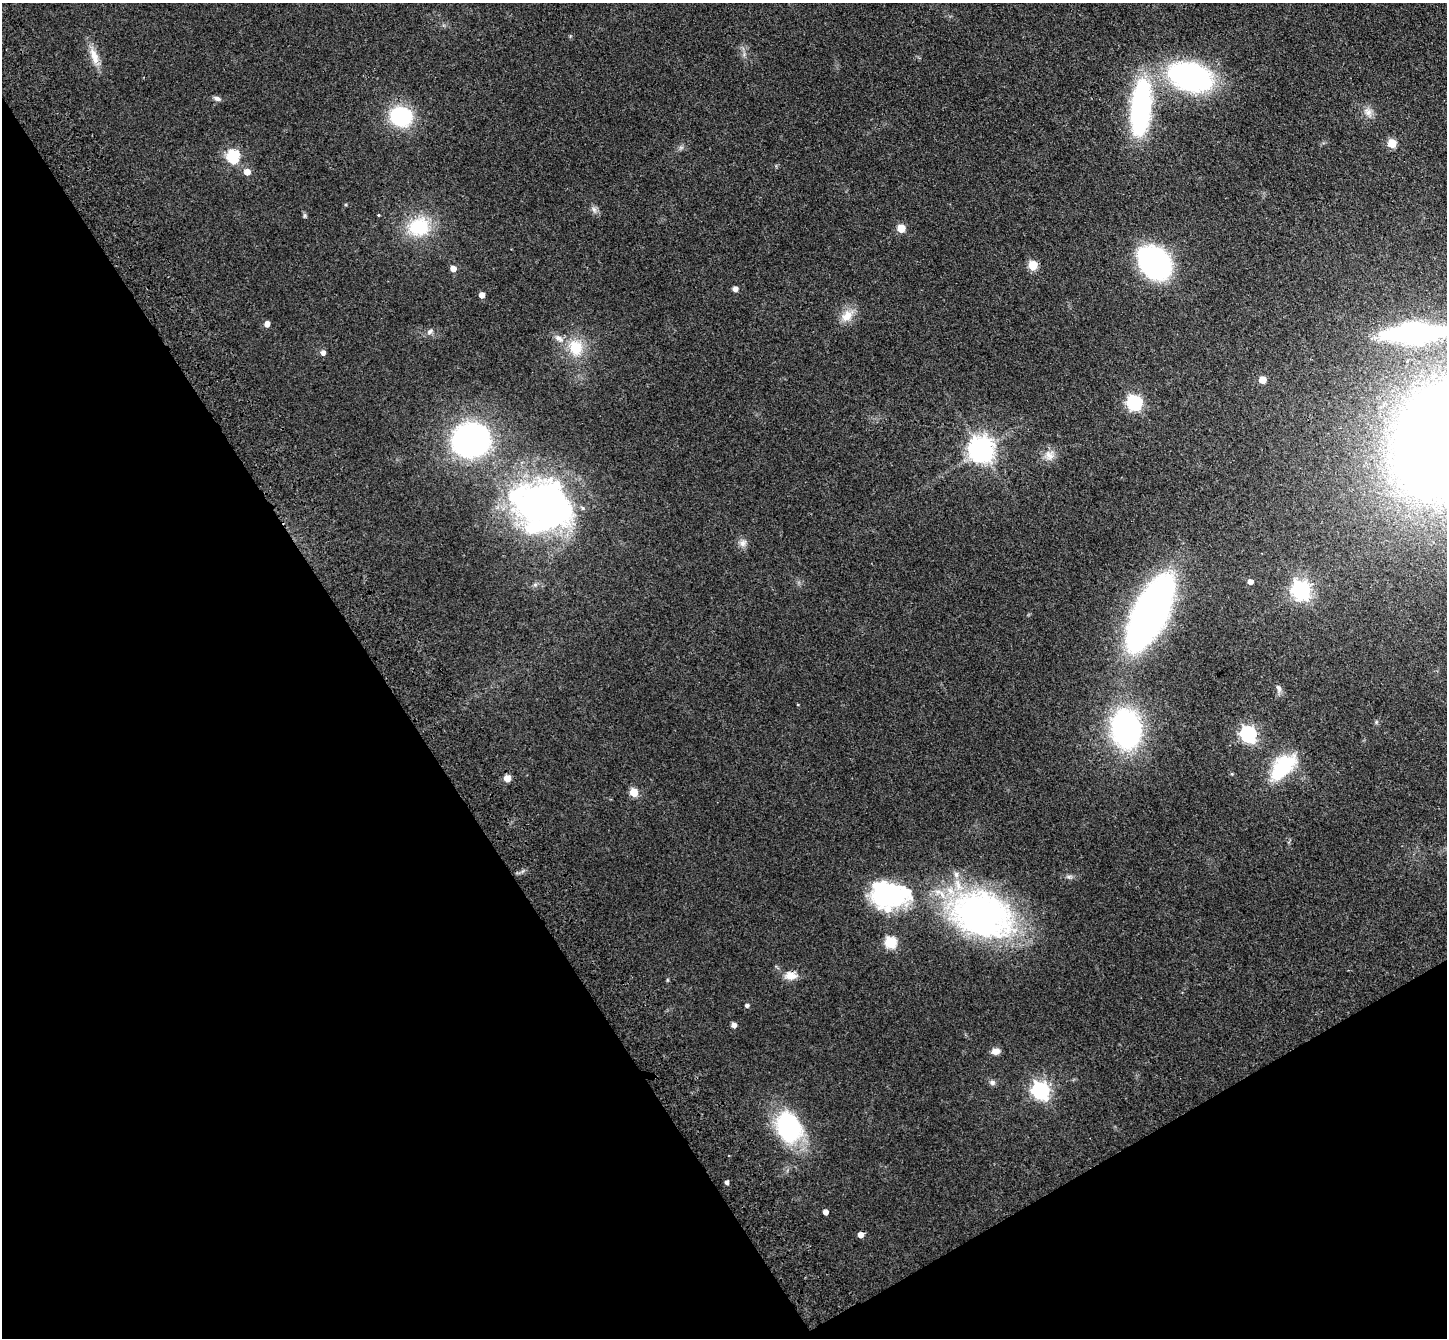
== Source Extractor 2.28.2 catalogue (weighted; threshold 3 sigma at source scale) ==
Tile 14 of 4 x 4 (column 2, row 4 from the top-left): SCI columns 1549-2993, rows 222-1557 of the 5985 x 5924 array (HDU 1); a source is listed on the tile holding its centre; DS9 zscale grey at full resolution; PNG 1449 x 1340 px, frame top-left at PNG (2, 3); no overlay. Shown black and unused: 33% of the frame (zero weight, under 3 of 4 exposures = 6% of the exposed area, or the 3 px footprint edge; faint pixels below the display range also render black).
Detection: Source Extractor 2.28.2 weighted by HDU 2 'WHT'; one run over the whole footprint, this tile lists its part. Background 0.14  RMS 0.0076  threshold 0.0344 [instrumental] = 3 sigma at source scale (4.5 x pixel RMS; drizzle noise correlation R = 1.50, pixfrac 1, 0.05/0.05 arcsec/px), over >= 5 px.
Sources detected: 60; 2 inside a brighter object's white glare — not listed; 2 inside a brighter listed object's ellipse — not listed separately; the other 56 listed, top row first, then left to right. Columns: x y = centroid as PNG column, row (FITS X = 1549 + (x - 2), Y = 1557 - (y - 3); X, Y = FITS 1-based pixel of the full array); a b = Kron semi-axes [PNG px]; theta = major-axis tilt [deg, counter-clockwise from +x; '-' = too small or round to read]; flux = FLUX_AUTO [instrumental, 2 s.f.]
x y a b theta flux
94 56 25 10 -71 10
1190 77 43 27 -16 160
217 98 10 5 -20 2.4
1141 108 53 18 85 160
1368 112 11 10 - 5.3
401 116 17 15 -13 68
1392 143 5 5 - 26
233 156 6 6 - 92
247 172 5 5 - 7.5
346 205 4 4 - 0.87
594 209 8 6 -69 2.6
305 215 6 4 -90 1.3
378 215 5 3 - 0.64
419 227 26 22 15 40
901 228 5 5 - 20
1155 263 22 18 -55 210
1033 265 5 5 - 35
453 269 5 5 - 6.7
735 289 4 4 - 4.3
482 295 5 5 - 5.3
847 316 19 14 43 11
267 324 5 4 - 5.7
430 332 9 6 40 2.4
1414 333 39 13 3 230
575 347 23 20 -80 23
323 353 5 5 - 3.7
1262 380 5 5 - 14
1134 402 7 6 - 160
471 440 26 23 12 250
981 450 8 8 - 780
1049 455 13 12 - 6.9
543 506 60 46 -20 330
743 543 11 9 59 4
1250 582 5 4 - 4.6
535 585 7 4 1 1.4
1301 590 7 7 - 330
1150 613 52 21 63 520
1279 688 10 6 -68 2.9
1126 729 24 17 -84 260
1248 734 7 6 - 220
1280 771 34 20 30 38
507 778 5 5 - 12
634 792 5 5 - 21
889 895 42 29 -5 110
982 915 75 52 -19 250
890 942 6 6 - 63
790 976 16 11 -7 7.7
747 1005 4 4 - 1.9
734 1025 5 4 - 4
995 1051 9 7 5 5
992 1082 8 7 - 2.4
1041 1090 7 7 - 290
789 1127 26 20 -67 100
727 1182 4 4 - 2.6
825 1212 4 4 - 4.8
860 1235 5 5 - 5.8
Isophote crosses this tile's border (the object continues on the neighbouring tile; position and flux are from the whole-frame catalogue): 1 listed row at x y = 1414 333